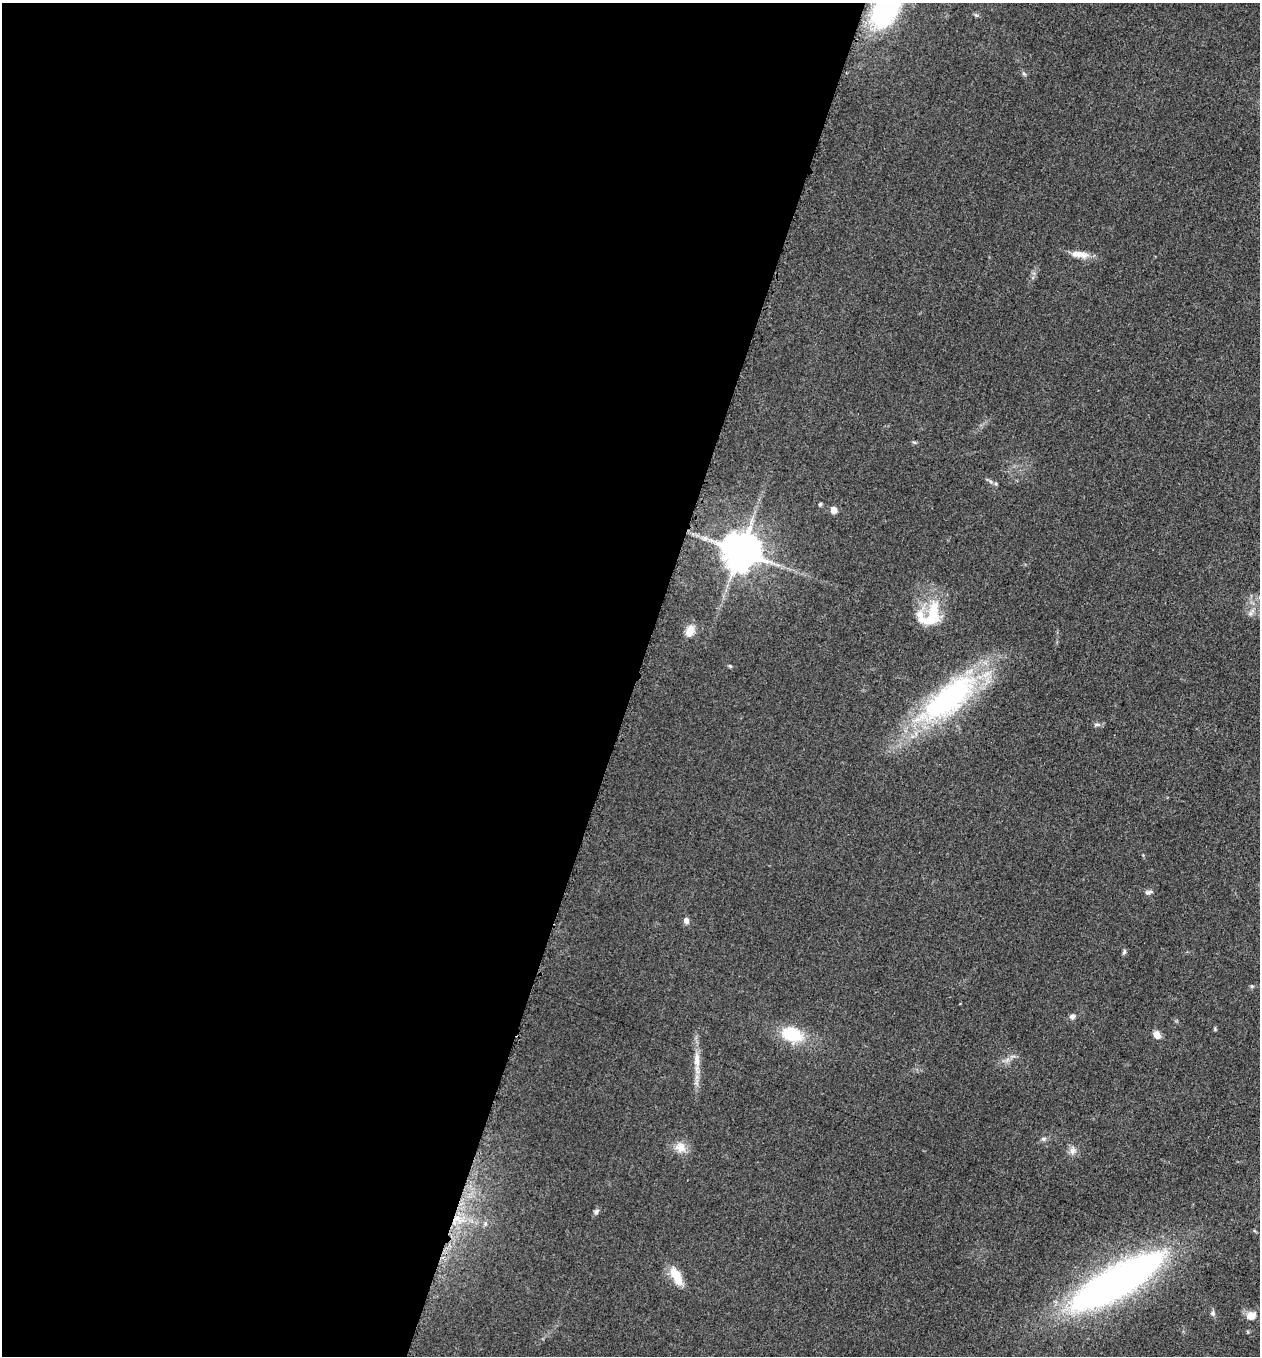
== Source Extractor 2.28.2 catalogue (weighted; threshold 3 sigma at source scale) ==
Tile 5 of 4 x 4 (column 1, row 2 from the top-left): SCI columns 197-1454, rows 2724-4077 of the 5506 x 5462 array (HDU 1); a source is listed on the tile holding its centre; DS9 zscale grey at full resolution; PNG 1262 x 1358 px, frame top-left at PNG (2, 3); no overlay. Shown black and unused: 50% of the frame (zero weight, under 3 of 5 exposures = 4% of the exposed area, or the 3 px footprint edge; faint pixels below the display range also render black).
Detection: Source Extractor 2.28.2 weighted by HDU 2 'WHT'; one run over the whole footprint, this tile lists its part. Background 0.0602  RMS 0.0063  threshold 0.0282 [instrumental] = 3 sigma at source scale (4.5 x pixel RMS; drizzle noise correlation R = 1.50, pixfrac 1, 0.05/0.05 arcsec/px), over >= 5 px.
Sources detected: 34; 3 inside a brighter listed object's ellipse — not listed separately; the other 31 listed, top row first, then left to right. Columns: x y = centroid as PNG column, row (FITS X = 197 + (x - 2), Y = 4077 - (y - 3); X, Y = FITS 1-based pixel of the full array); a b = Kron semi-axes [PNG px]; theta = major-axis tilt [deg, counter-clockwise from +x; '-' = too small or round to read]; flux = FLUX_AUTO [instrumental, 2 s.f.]
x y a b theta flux
885 10 41 23 64 84
1024 74 6 4 -20 0.91
1080 254 22 9 -14 6.8
820 504 5 4 - 0.79
833 510 7 6 - 4
740 551 10 10 - 2000
933 611 34 16 85 21
1250 614 7 4 19 1.3
690 631 15 10 73 5.9
730 666 6 4 -44 0.74
949 698 84 33 39 120
1097 724 10 4 5 1.5
1149 892 11 5 9 1.8
686 921 9 7 -72 2.4
1124 952 7 4 65 1.1
1252 986 5 4 - 0.85
1072 1016 7 6 - 2
792 1034 28 18 -17 24
1157 1035 8 6 -59 4.8
1012 1056 7 4 18 1.5
697 1060 22 8 -89 7.1
1043 1139 7 5 35 1.4
680 1147 15 14 - 7
1072 1151 9 7 36 2.8
596 1211 8 6 51 1.6
456 1218 7 6 - 3.6
485 1223 7 5 71 1.4
676 1276 27 11 -63 11
1117 1282 88 24 30 370
1213 1313 7 6 - 1.4
1252 1314 13 9 -27 4.1
Overlapping masked pixels (flux is a lower limit): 1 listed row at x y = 456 1218
Isophote crosses this tile's border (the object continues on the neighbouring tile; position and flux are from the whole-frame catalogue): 1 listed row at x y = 885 10